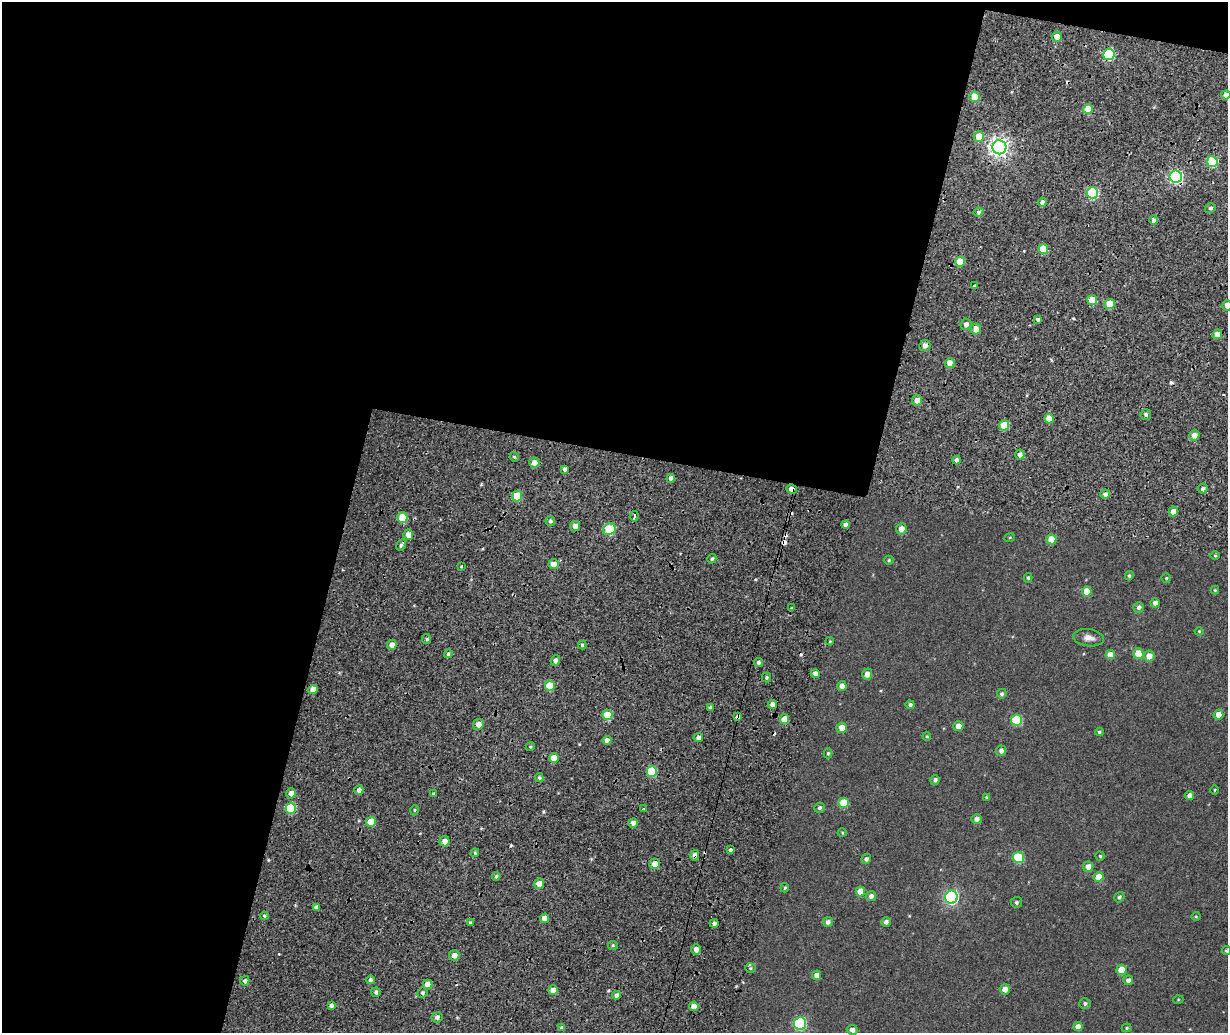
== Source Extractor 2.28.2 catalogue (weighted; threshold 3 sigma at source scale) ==
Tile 1 of 4 x 3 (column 1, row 1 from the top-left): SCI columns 122-1347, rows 2455-3485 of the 5147 x 3851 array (HDU 1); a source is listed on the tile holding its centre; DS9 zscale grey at full resolution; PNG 1230 x 1035 px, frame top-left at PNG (2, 2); each listed source drawn as its Kron ellipse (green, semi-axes under 4 px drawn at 4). Shown black and unused: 47% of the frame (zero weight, under 2 of 4 exposures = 9% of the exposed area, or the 3 px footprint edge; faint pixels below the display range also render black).
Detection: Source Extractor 2.28.2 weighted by HDU 2 'WHT'; one run over the whole footprint, this tile lists its part. Background 0.0816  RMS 0.044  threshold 0.198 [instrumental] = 3 sigma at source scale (4.5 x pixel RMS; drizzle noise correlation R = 1.50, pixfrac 1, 0.0396/0.0396 arcsec/px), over >= 5 px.
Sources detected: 179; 5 cosmic-ray / hot-pixel residue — neither listed nor drawn; the other 174 listed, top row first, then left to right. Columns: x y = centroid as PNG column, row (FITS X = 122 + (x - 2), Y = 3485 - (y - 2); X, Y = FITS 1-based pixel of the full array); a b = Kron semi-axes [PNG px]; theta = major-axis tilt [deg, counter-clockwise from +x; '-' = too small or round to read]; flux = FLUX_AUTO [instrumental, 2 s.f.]
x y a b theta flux
1057 37 5 5 - 31
1109 54 6 5 - 290
1226 95 5 4 - 22
975 97 5 5 - 66
1088 109 5 5 - 58
979 137 5 5 - 52
999 147 7 7 - 1800
1212 162 5 5 - 180
1176 177 6 6 - 640
1092 193 6 6 - 320
1042 202 4 4 - 13
1210 208 5 4 - 9
979 212 5 3 - 6.1
1154 220 5 4 - 11
1043 249 5 5 - 98
960 262 5 5 - 99
975 286 3 3 - 14
1092 300 5 5 - 69
1110 304 5 5 - 66
1227 305 5 5 - 26
1038 319 4 3 - 9.2
966 324 6 5 - 17
976 329 5 5 - 25
1217 334 5 5 - 38
925 345 6 5 - 16
950 363 5 5 - 41
917 400 5 5 - 26
1146 414 5 5 - 9.7
1049 419 5 4 - 45
1004 425 5 5 - 91
1194 435 5 5 - 24
1020 455 5 4 - 15
514 457 5 4 - 5.2
957 460 4 4 - 15
534 463 5 5 - 25
564 469 4 3 - 11
671 478 4 4 - 15
792 489 5 4 - 22
1203 489 5 4 - 10
1105 494 5 4 - 14
517 496 5 5 - 74
1173 511 5 4 - 29
634 516 5 3 - 25
402 518 5 5 - 110
550 521 5 4 - 9.3
845 525 4 4 - 14
575 526 5 5 - 20
609 529 6 5 - 170
901 529 5 5 - 27
408 535 5 5 - 26
1010 537 5 3 - 3
1051 539 5 5 - 53
401 545 6 4 59 8
1215 555 5 3 - 4.1
712 559 5 4 - 7.6
889 560 5 4 - 4.4
553 564 5 5 - 35
461 566 3 3 - 3.6
1129 576 4 3 - 5.3
1028 578 5 4 - 4.8
1166 578 4 4 - 4.7
1215 590 4 4 - 3.9
1087 591 5 5 - 54
1155 603 4 4 - 15
1139 607 5 5 - 10
792 608 4 3 - 4.7
1199 631 4 4 - 3.5
1089 638 15 8 -7 24
427 639 5 4 - 5.1
830 641 4 4 - 3.5
392 645 5 5 - 25
582 645 4 4 - 6.1
448 654 4 4 - 7.9
1138 654 5 5 - 71
1110 655 5 4 - 30
1149 656 5 5 - 33
555 660 5 4 - 13
758 662 4 4 - 9
815 674 4 4 - 15
867 674 5 5 - 21
767 678 5 4 - 6.8
550 686 5 5 - 82
842 686 5 4 - 23
313 690 5 4 - 33
1002 694 5 4 - 6.9
773 705 4 4 - 24
910 705 4 4 - 8.7
710 707 4 4 - 8.1
607 715 5 5 - 96
1218 715 5 5 - 33
738 717 4 3 - 210
785 719 5 4 - 58
1017 720 5 5 - 180
478 724 5 5 - 26
958 726 5 5 - 31
842 728 5 5 - 37
1099 732 4 3 - 4.9
927 736 4 4 - 4.5
698 738 5 4 - 13
607 740 4 4 - 18
530 747 4 3 - 4.4
1001 751 5 5 - 13
828 753 5 4 - 4.8
554 758 5 5 - 55
652 771 5 5 - 150
539 778 4 4 - 6.8
935 780 5 4 - 9.3
359 790 4 4 - 15
1215 790 5 3 - 3.1
291 793 5 4 - 23
434 794 4 3 - 8.8
1190 796 4 4 - 20
986 797 4 4 - 3.2
843 803 5 5 - 83
291 808 5 5 - 160
820 808 5 5 - 8.4
644 809 3 3 - 20
415 810 5 3 - 3.6
977 819 5 5 - 14
371 822 5 5 - 73
633 823 5 4 - 17
842 833 4 4 - 3.5
444 841 5 5 - 25
730 850 3 3 - 18
475 853 4 4 - 5.4
695 855 5 4 - 15
1100 856 4 4 - 4.5
1018 857 5 5 - 150
866 859 5 4 - 10
655 864 5 5 - 31
1088 867 5 5 - 27
496 876 4 3 - 5.9
1098 877 5 5 - 49
539 884 5 5 - 32
785 888 4 3 - 4.3
860 891 5 4 - 41
871 896 5 5 - 14
951 897 6 6 - 620
1119 897 5 4 - 7.6
1016 902 5 5 - 7
316 907 4 4 - 15
264 916 4 3 - 4.3
1196 916 4 4 - 3.8
545 918 5 4 - 35
828 922 5 5 - 13
886 922 5 4 - 12
470 923 4 4 - 4.9
714 923 4 4 - 8.7
613 945 5 4 - 5.5
696 949 5 4 - 20
1227 950 4 4 - 5.7
454 955 5 5 - 22
750 968 5 4 - 5.2
1122 970 5 5 - 62
817 975 5 4 - 21
370 980 4 4 - 9.3
1128 980 5 5 - 13
245 981 5 4 - 8.8
428 984 5 4 - 40
1005 989 5 5 - 20
553 990 5 4 - 32
376 992 5 4 - 8
422 993 5 5 - 7.3
616 995 4 4 - 12
1178 1000 5 3 - 2.9
1085 1003 5 5 - 8.1
331 1006 4 4 - 10
694 1006 5 4 - 28
437 1017 5 5 - 13
800 1023 6 6 - 370
1078 1026 4 4 - 20
562 1028 4 3 - 6.6
1127 1028 5 4 - 4.6
852 1030 5 5 - 16
Overlapping masked pixels (flux is a lower limit): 6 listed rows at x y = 1176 177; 1092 193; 1217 334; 792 489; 738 717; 695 855
Isophote crosses this tile's border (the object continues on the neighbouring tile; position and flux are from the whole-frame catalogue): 3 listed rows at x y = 1226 95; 1227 305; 1227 950